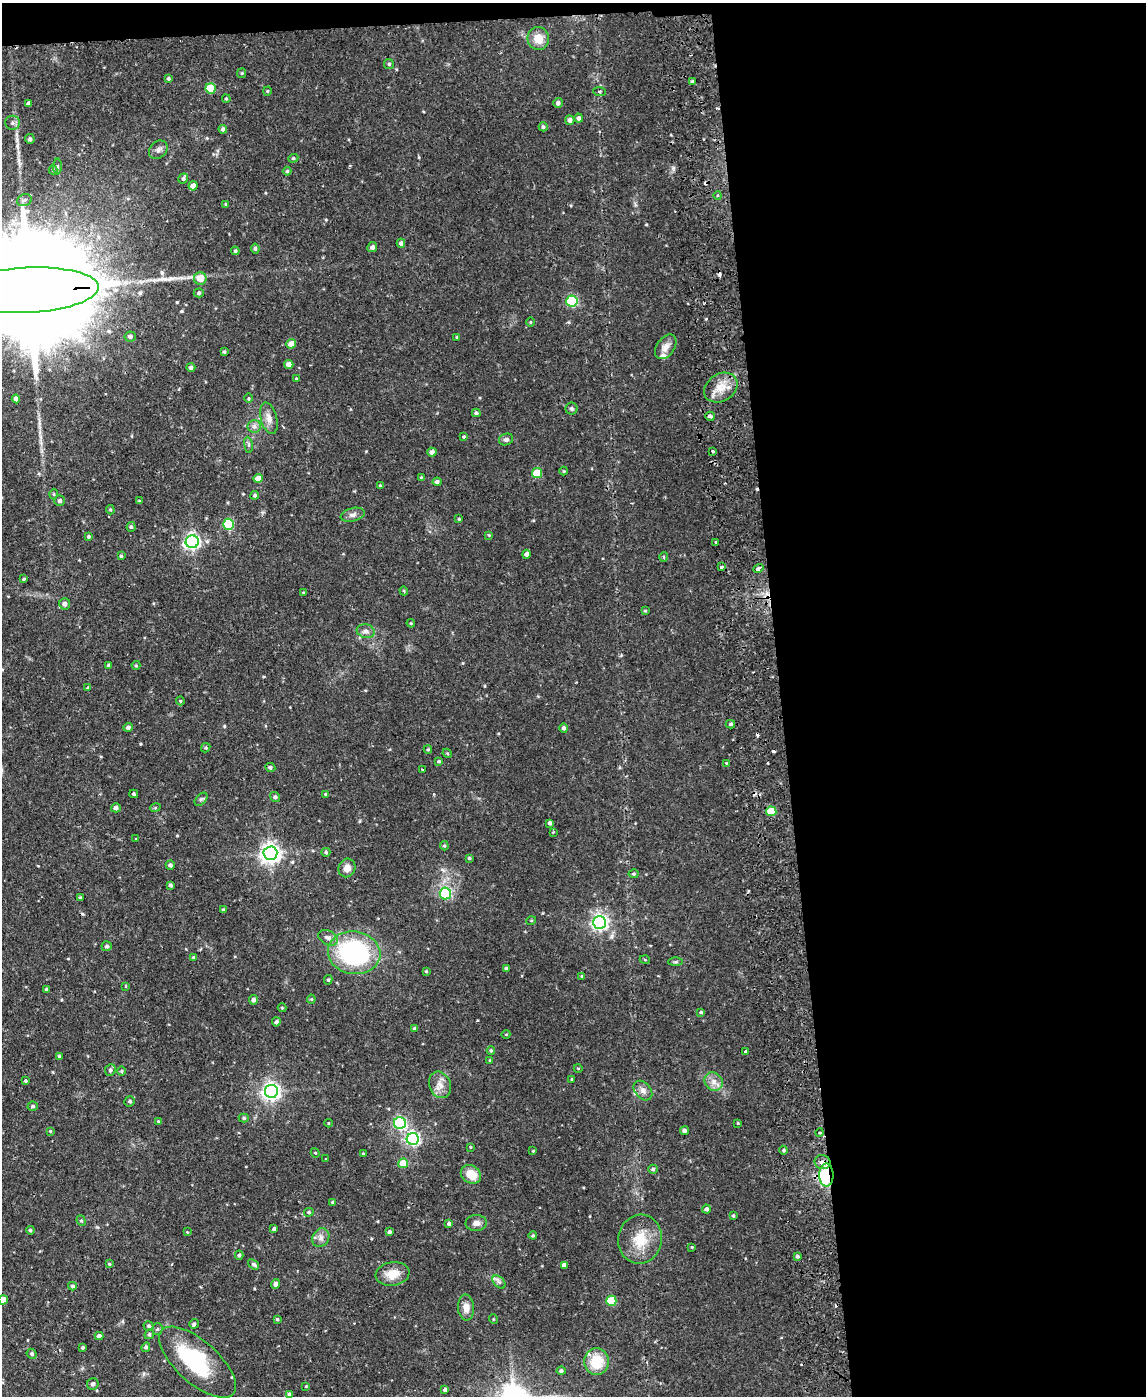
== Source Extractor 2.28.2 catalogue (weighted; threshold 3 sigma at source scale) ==
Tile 4 of 4 x 3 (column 4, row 1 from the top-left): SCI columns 3486-4629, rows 3035-4428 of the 4686 x 4567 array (HDU 1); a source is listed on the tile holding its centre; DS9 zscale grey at full resolution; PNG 1148 x 1398 px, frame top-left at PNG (2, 3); each listed source drawn as its Kron ellipse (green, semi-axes under 4 px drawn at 4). Shown black and unused: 33% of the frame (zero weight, under 2 of 3 exposures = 3% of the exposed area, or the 3 px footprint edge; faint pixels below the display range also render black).
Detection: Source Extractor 2.28.2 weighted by HDU 2 'WHT'; one run over the whole footprint, this tile lists its part. Background 0.0867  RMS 0.0062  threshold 0.0277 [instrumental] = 3 sigma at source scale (4.5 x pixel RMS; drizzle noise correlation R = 1.50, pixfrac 1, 0.05/0.05 arcsec/px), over >= 5 px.
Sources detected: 237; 10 cosmic-ray / hot-pixel residue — neither listed nor drawn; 4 inside a brighter listed object's ellipse — not listed separately; the other 223 listed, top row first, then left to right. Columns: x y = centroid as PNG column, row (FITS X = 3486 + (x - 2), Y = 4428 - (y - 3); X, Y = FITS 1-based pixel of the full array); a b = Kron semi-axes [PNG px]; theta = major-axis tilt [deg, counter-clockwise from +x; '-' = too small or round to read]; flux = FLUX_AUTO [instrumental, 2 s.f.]
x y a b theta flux
538 38 11 11 - 8.5
389 64 5 5 - 0.93
242 73 5 4 - 0.72
168 78 4 4 - 0.95
693 82 4 3 - 1.3
211 88 5 5 - 18
267 91 4 4 - 0.65
600 92 6 4 -6 0.96
226 99 4 3 - 0.69
558 103 5 4 - 1.9
28 104 4 4 - 1.4
579 118 5 4 - 1.7
570 120 5 4 - 2.1
12 123 7 7 - 1.7
543 127 4 4 - 1
223 129 4 4 - 1.7
30 139 5 5 - 1.2
158 150 10 8 39 2.7
293 158 5 4 - 0.86
57 167 8 4 -90 0.99
53 170 4 4 - 0.66
287 171 4 4 - 0.78
183 179 5 4 - 1
193 186 4 4 - 4.4
718 196 4 3 - 0.98
24 200 8 5 20 1.6
226 204 4 3 - 0.64
401 243 4 4 - 1.6
372 247 5 4 - 1.9
255 249 5 4 - 1.3
235 251 4 4 - 0.85
200 278 6 6 - 8.5
27 290 72 22 3 37000
199 293 5 4 - 1.1
572 301 5 5 - 54
530 322 5 3 - 0.51
130 336 5 5 - 1.6
457 337 3 3 - 0.66
291 344 5 4 - 4.9
666 347 14 8 54 4.3
224 352 3 3 - 0.89
289 364 4 4 - 3.4
191 367 4 4 - 1.5
296 379 3 3 - 2.4
721 388 18 13 33 9.6
248 398 5 3 - 0.59
16 399 4 4 - 2.2
571 409 6 6 - 1.2
476 413 4 4 - 1.1
710 416 5 4 - 1.5
269 418 16 8 -75 4.5
254 426 6 6 - 1.9
464 436 3 3 - 1
506 439 7 5 20 1.9
248 445 8 4 -82 1.3
713 451 3 3 - 2.5
432 452 4 4 - 2.5
564 471 4 4 - 0.54
537 473 5 5 - 18
421 477 3 3 - 0.5
258 478 4 4 - 5.6
437 482 4 4 - 1.6
380 485 4 3 - 0.59
54 494 5 3 - 0.68
255 495 4 4 - 1
60 501 5 5 - 1.5
139 501 4 3 - 0.67
110 510 4 3 - 0.7
353 515 12 6 14 2.7
459 519 3 3 - 0.67
229 524 5 5 - 38
131 527 5 4 - 1
489 535 4 4 - 0.5
89 536 3 3 - 0.76
192 542 6 6 - 170
716 542 3 3 - 1.7
526 554 4 4 - 2
121 556 4 4 - 0.79
664 557 5 3 - 0.71
721 567 3 3 - 2.1
758 568 5 4 - 2
24 579 4 3 - 0.77
404 591 4 3 - 0.61
303 593 4 3 - 0.63
65 604 5 5 - 2.5
645 611 4 3 - 0.61
411 623 4 4 - 0.63
366 631 9 7 -15 2.3
109 665 4 3 - 0.83
136 665 4 4 - 0.62
88 688 4 3 - 1.1
180 701 4 3 - 0.68
730 724 5 4 - 1.1
128 727 4 4 - 1.6
564 728 5 4 - 1.5
206 748 5 4 - 0.73
428 750 4 4 - 0.73
447 753 5 3 - 0.64
439 761 4 3 - 0.76
726 763 4 3 - 0.45
270 767 5 4 - 1.2
422 769 3 2 - 0.66
134 794 4 3 - 0.78
326 794 4 3 - 0.94
275 797 5 4 - 1.5
201 799 8 5 47 1.3
116 808 5 4 - 2.3
155 808 5 3 - 0.65
771 811 5 5 - 18
550 823 4 3 - 1.3
553 832 3 2 - 0.56
136 839 3 2 - 0.63
444 846 5 4 - 0.79
326 852 4 4 - 1.1
270 853 7 7 - 350
469 858 4 3 - 0.83
170 865 4 4 - 1.5
347 868 9 8 - 4.3
634 874 5 4 - 0.86
170 885 4 4 - 1.1
445 893 6 6 - 45
80 897 3 3 - 0.75
223 910 4 3 - 0.78
531 921 5 3 - 0.52
599 922 6 6 - 200
328 938 10 7 -28 2.9
107 946 5 5 - 1.2
354 953 26 21 -8 91
194 957 4 4 - 0.84
645 960 5 3 - 0.51
675 962 7 4 1 0.84
506 969 4 3 - 1.3
426 971 4 3 - 0.7
582 976 4 3 - 0.6
328 980 5 4 - 0.81
126 986 4 2 - 0.44
47 989 4 3 - 1.3
311 999 4 4 - 0.63
253 1000 4 4 - 2.2
282 1008 4 4 - 0.6
701 1012 4 4 - 0.8
276 1022 4 4 - 1.9
414 1029 4 4 - 1.1
506 1034 4 3 - 0.42
491 1051 4 3 - 0.73
746 1051 4 3 - 0.71
59 1056 4 4 - 0.72
490 1060 4 3 - 0.76
578 1068 4 3 - 0.46
110 1070 6 5 - 1.2
122 1071 5 3 - 0.61
572 1079 3 2 - 0.47
25 1080 3 3 - 2.8
714 1082 10 8 -49 3.8
440 1085 14 10 -67 5.1
271 1091 6 6 - 280
643 1091 11 7 -49 3.3
130 1101 5 5 - 1.2
33 1106 5 4 - 1.1
244 1118 5 4 - 0.91
158 1121 3 3 - 0.49
328 1123 4 3 - 0.45
400 1123 6 6 - 100
738 1123 3 3 - 0.47
50 1131 4 3 - 0.62
684 1131 4 4 - 1.7
820 1132 4 4 - 0.79
413 1139 6 6 - 130
470 1147 4 3 - 0.49
783 1150 4 4 - 0.8
533 1151 3 3 - 0.46
315 1153 5 4 - 0.61
363 1153 3 2 - 0.44
326 1159 3 3 - 0.67
823 1162 8 7 - 4.9
403 1163 5 5 - 13
653 1169 5 4 - 1.2
471 1174 11 8 -34 10
826 1175 11 7 -89 63
333 1202 4 4 - 0.85
706 1209 4 4 - 1.5
309 1212 5 4 - 1
733 1216 3 3 - 0.73
81 1221 5 4 - 0.84
476 1223 10 8 3 3
449 1224 4 3 - 1.4
274 1229 4 3 - 1.2
30 1230 4 4 - 1
187 1232 4 4 - 0.46
389 1232 4 3 - 1.3
533 1235 4 4 - 0.74
321 1238 10 8 58 3.2
640 1239 24 22 80 17
692 1247 3 3 - 0.48
239 1255 4 4 - 1
797 1256 4 4 - 1
109 1264 4 3 - 0.61
254 1264 6 4 -39 1.1
564 1265 4 4 - 2.1
392 1274 17 12 9 8.8
499 1282 8 5 -45 1.5
275 1284 5 4 - 2.2
72 1286 4 3 - 1
3 1300 5 4 - 7.5
611 1301 5 5 - 27
466 1308 13 8 -85 4.7
277 1319 4 4 - 0.83
493 1319 5 3 - 0.48
194 1324 5 4 - 1.1
148 1326 5 5 - 1.1
157 1329 5 5 - 0.96
149 1334 5 4 - 1
99 1336 4 4 - 1.8
146 1347 5 4 - 1.1
83 1348 3 3 - 0.86
32 1354 5 4 - 1.2
197 1362 48 21 -42 53
597 1362 13 12 - 17
561 1371 4 4 - 1.2
93 1384 6 5 - 1.6
306 1386 4 3 - 0.47
445 1390 4 3 - 1.5
289 1394 4 4 - 0.86
Overlapping masked pixels (flux is a lower limit): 3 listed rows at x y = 27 290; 823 1162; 826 1175
Isophote crosses this tile's border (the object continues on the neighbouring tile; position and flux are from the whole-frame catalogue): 2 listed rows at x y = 27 290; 3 1300